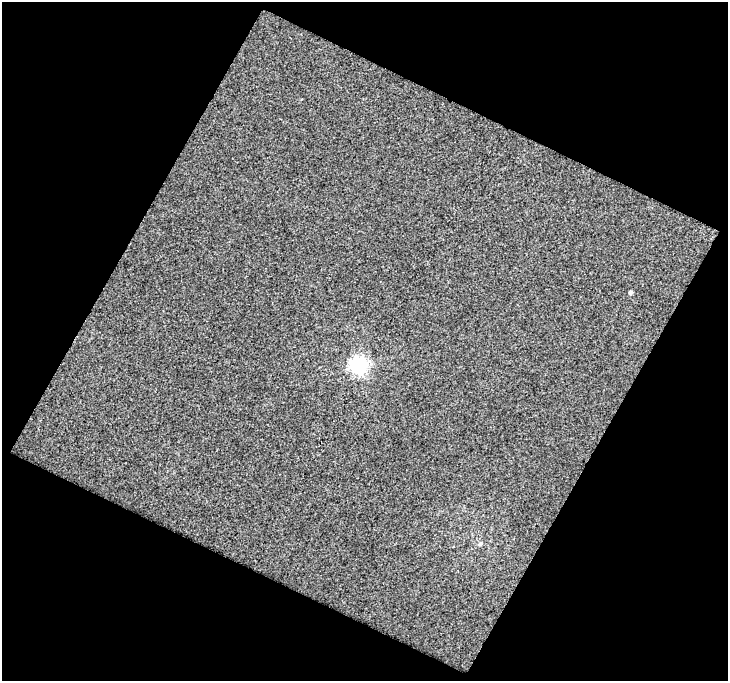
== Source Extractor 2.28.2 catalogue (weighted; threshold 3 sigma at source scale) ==
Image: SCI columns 3026-3751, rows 3491-4169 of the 5743 x 5843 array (HDU 1 of 3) = the unmasked area's bounding box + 8 px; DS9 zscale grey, full resolution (1 PNG px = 1 image px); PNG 730 x 683 px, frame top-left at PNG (2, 2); no overlay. Shown black and unused: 47% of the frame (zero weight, under 2 of 3 exposures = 2% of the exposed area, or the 3 px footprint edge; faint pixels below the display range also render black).
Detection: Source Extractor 2.28.2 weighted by HDU 2 'WHT'. Background 0.0244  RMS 0.08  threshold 0.361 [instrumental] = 3 sigma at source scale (4.5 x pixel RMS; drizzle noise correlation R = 1.50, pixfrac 1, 0.0396/0.0396 arcsec/px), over >= 5 px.
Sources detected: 3; all 3 listed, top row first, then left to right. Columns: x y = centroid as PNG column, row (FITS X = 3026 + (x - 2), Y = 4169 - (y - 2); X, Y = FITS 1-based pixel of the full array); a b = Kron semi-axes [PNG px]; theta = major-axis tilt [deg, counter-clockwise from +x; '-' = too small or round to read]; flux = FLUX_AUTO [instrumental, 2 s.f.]
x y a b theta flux
630 292 4 4 - 19
358 365 7 6 - 2600
480 544 5 5 - 13